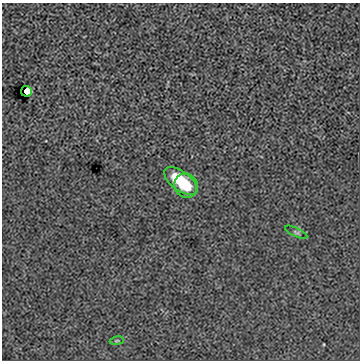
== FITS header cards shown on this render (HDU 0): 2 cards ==
NAXIS1  =                  358
NAXIS2  =                  358

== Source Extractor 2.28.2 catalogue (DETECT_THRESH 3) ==
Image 358 x 358 px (HDU 0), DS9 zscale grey, 1 PNG px = 1 image px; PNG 362 x 362 px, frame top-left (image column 1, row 358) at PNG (2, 3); each listed source drawn as its Kron ellipse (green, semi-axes under 4 px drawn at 4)
Background -0.00304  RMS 0.08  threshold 0.241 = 3 sigma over >= 5 px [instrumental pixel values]
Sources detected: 5; all 5 listed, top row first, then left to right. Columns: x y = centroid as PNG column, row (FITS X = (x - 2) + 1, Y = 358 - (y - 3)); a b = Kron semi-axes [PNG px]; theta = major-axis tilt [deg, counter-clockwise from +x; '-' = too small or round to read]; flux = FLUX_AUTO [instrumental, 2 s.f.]
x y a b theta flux
26 91 5 5 - 16
181 181 19 9 -37 180
186 186 12 11 - 130
296 232 12 4 -25 12
117 341 7 3 9 5.8